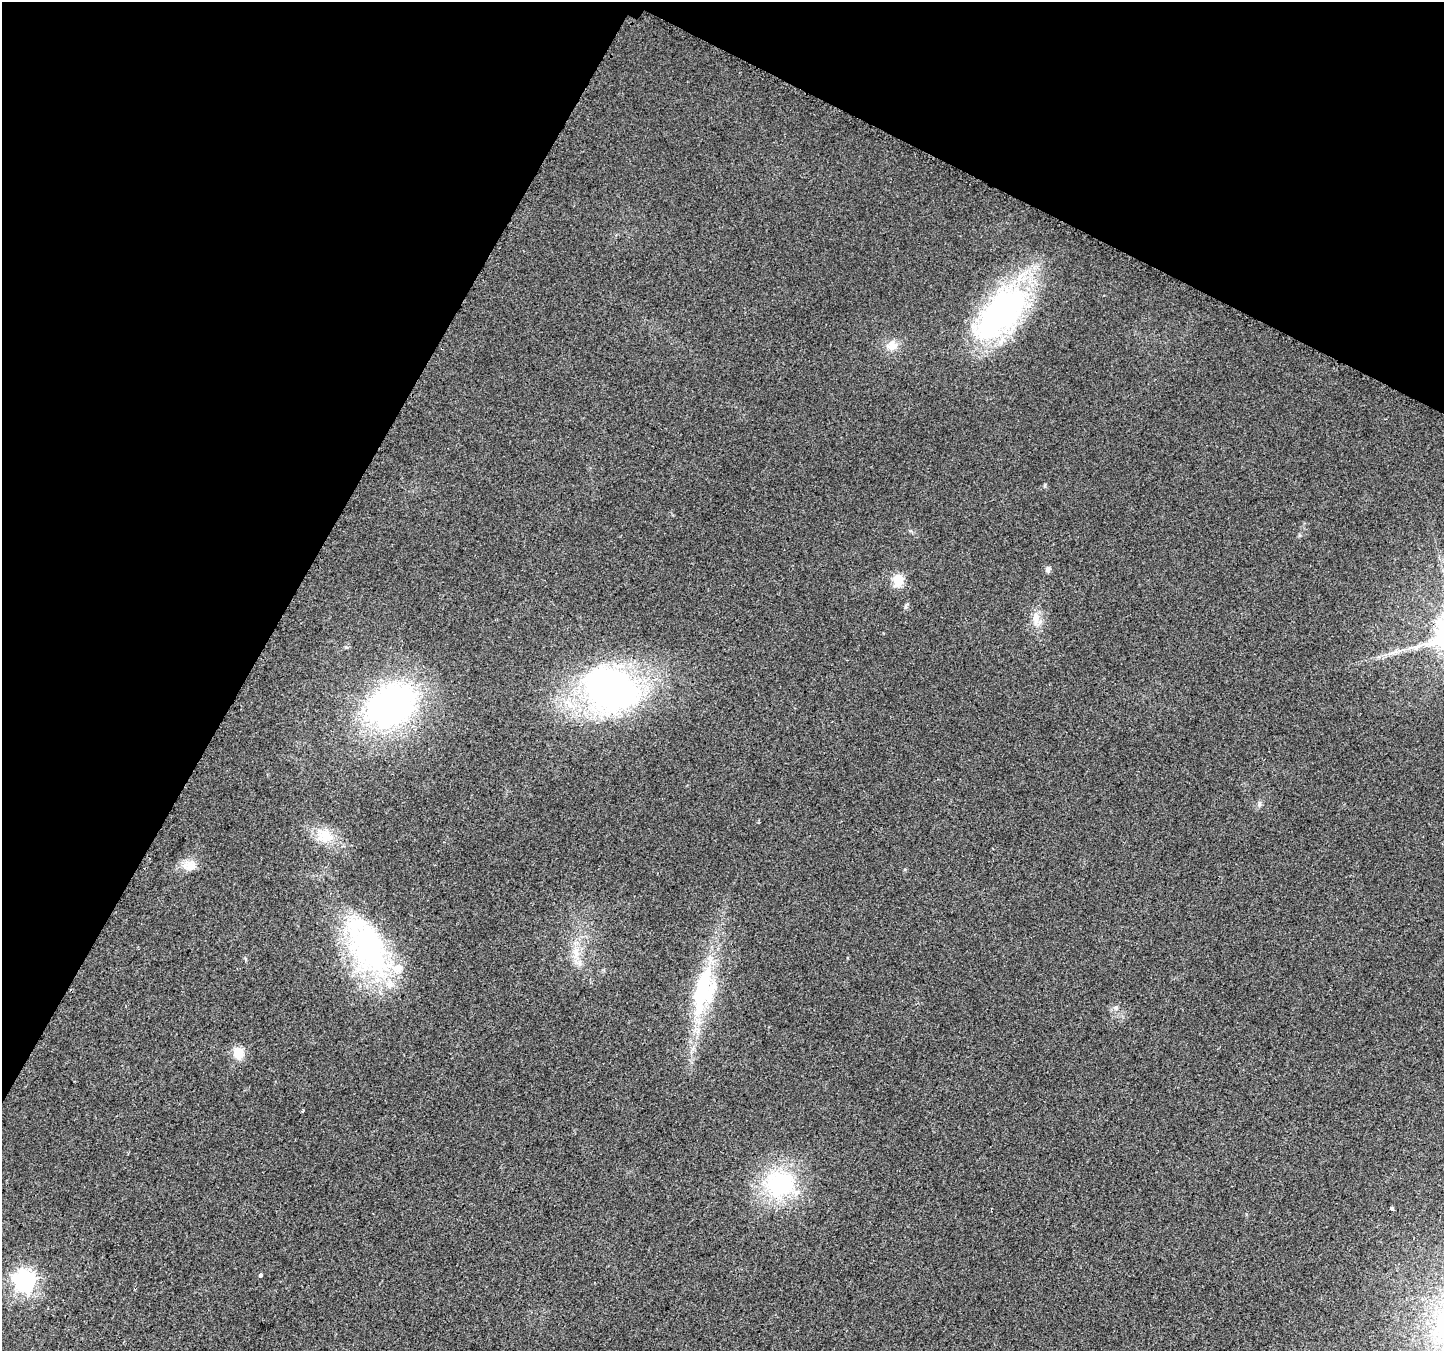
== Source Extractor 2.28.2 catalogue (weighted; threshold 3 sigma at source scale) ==
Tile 2 of 4 x 4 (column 2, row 1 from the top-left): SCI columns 1469-2910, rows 4330-5678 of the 5805 x 5898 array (HDU 1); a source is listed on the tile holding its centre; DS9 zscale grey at full resolution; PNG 1446 x 1353 px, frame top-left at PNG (2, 2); no overlay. Shown black and unused: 27% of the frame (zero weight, under 2 of 3 exposures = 2% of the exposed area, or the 3 px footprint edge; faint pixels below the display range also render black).
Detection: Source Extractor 2.28.2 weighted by HDU 2 'WHT'; one run over the whole footprint, this tile lists its part. Background 0.033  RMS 0.0071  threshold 0.0318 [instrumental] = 3 sigma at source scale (4.5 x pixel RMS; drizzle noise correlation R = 1.50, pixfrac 1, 0.0396/0.0396 arcsec/px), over >= 5 px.
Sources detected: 21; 1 inside a brighter listed object's ellipse — not listed separately; the other 20 listed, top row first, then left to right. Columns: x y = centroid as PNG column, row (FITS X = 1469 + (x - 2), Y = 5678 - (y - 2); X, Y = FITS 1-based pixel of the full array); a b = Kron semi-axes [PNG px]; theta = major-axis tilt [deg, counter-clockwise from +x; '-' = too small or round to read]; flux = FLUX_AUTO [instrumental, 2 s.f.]
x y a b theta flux
1001 313 78 35 47 170
891 345 15 13 20 8
1048 569 6 5 - 2.9
898 580 6 6 - 48
1036 618 18 9 87 7.8
610 689 60 43 -24 250
391 706 46 34 36 230
1259 804 7 6 - 1.9
325 835 27 16 -36 17
190 865 18 13 -2 9.1
367 946 84 41 -62 140
576 953 22 8 -87 10
703 991 65 26 75 75
1116 1007 6 6 - 2.1
238 1053 12 10 -73 13
302 1111 3 3 - 1
779 1184 43 37 2 69
1391 1208 4 3 - 1.9
261 1275 4 3 - 4.8
25 1281 8 8 - 410
Unlisted compact peaks at least as high as the median listed source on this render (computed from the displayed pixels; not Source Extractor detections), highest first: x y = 1045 485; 905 607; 346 647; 905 869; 1299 535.